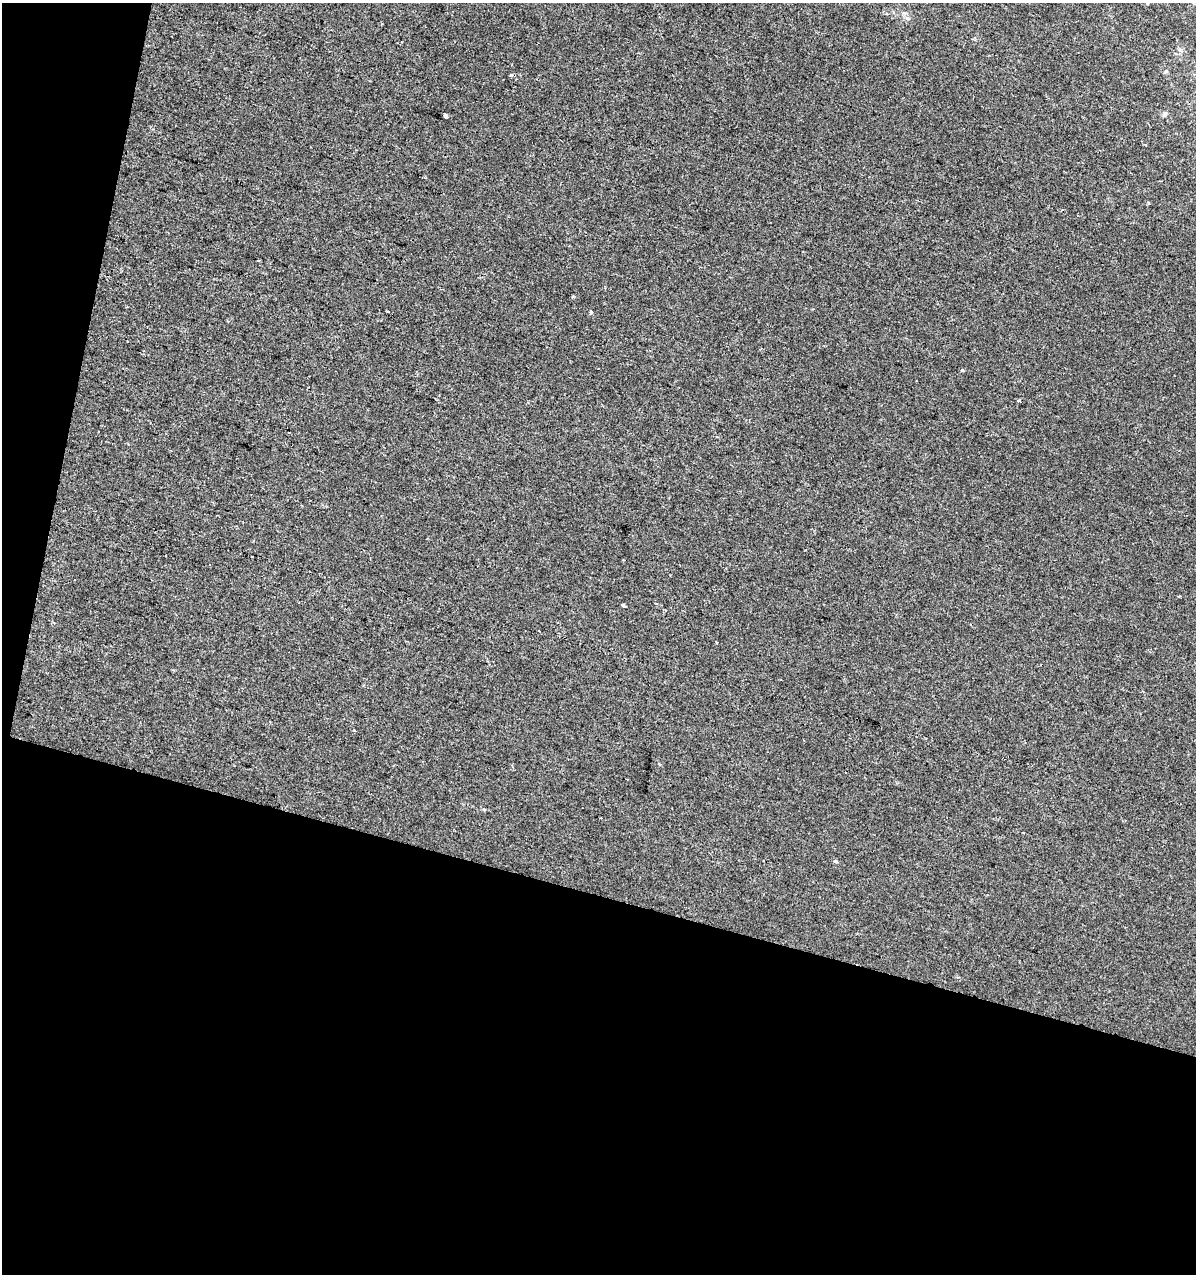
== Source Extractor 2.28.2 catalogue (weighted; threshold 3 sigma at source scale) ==
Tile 3 of 2 x 2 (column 1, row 2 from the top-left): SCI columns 129-1322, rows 1-1272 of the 2629 x 2544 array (HDU 1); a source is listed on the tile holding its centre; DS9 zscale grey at full resolution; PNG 1198 x 1276 px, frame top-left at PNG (2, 3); no overlay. Shown black and unused: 34% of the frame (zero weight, under 2 of 3 exposures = <1% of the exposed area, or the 3 px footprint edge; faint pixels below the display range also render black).
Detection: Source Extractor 2.28.2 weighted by HDU 2 'WHT'; one run over the whole footprint, this tile lists its part. Background 2.80e-04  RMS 0.0041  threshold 0.0183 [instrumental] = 3 sigma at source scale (4.5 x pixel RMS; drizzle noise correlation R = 1.50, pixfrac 1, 0.0396/0.0396 arcsec/px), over >= 5 px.
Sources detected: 11; all 11 listed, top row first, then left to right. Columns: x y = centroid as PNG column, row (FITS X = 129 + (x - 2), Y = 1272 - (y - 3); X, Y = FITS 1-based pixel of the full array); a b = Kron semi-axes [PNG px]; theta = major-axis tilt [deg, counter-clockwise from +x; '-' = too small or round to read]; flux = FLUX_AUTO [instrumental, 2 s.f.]
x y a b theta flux
1180 49 7 5 -68 0.97
1165 114 6 5 - 0.74
445 115 3 3 - 3.5
573 297 5 3 - 0.47
388 311 3 3 - 0.82
590 311 3 3 - 2.5
963 370 3 3 - 0.85
1018 401 3 3 - 1.3
623 605 3 3 - 1.7
484 809 4 4 - 0.52
835 861 6 4 -31 0.56